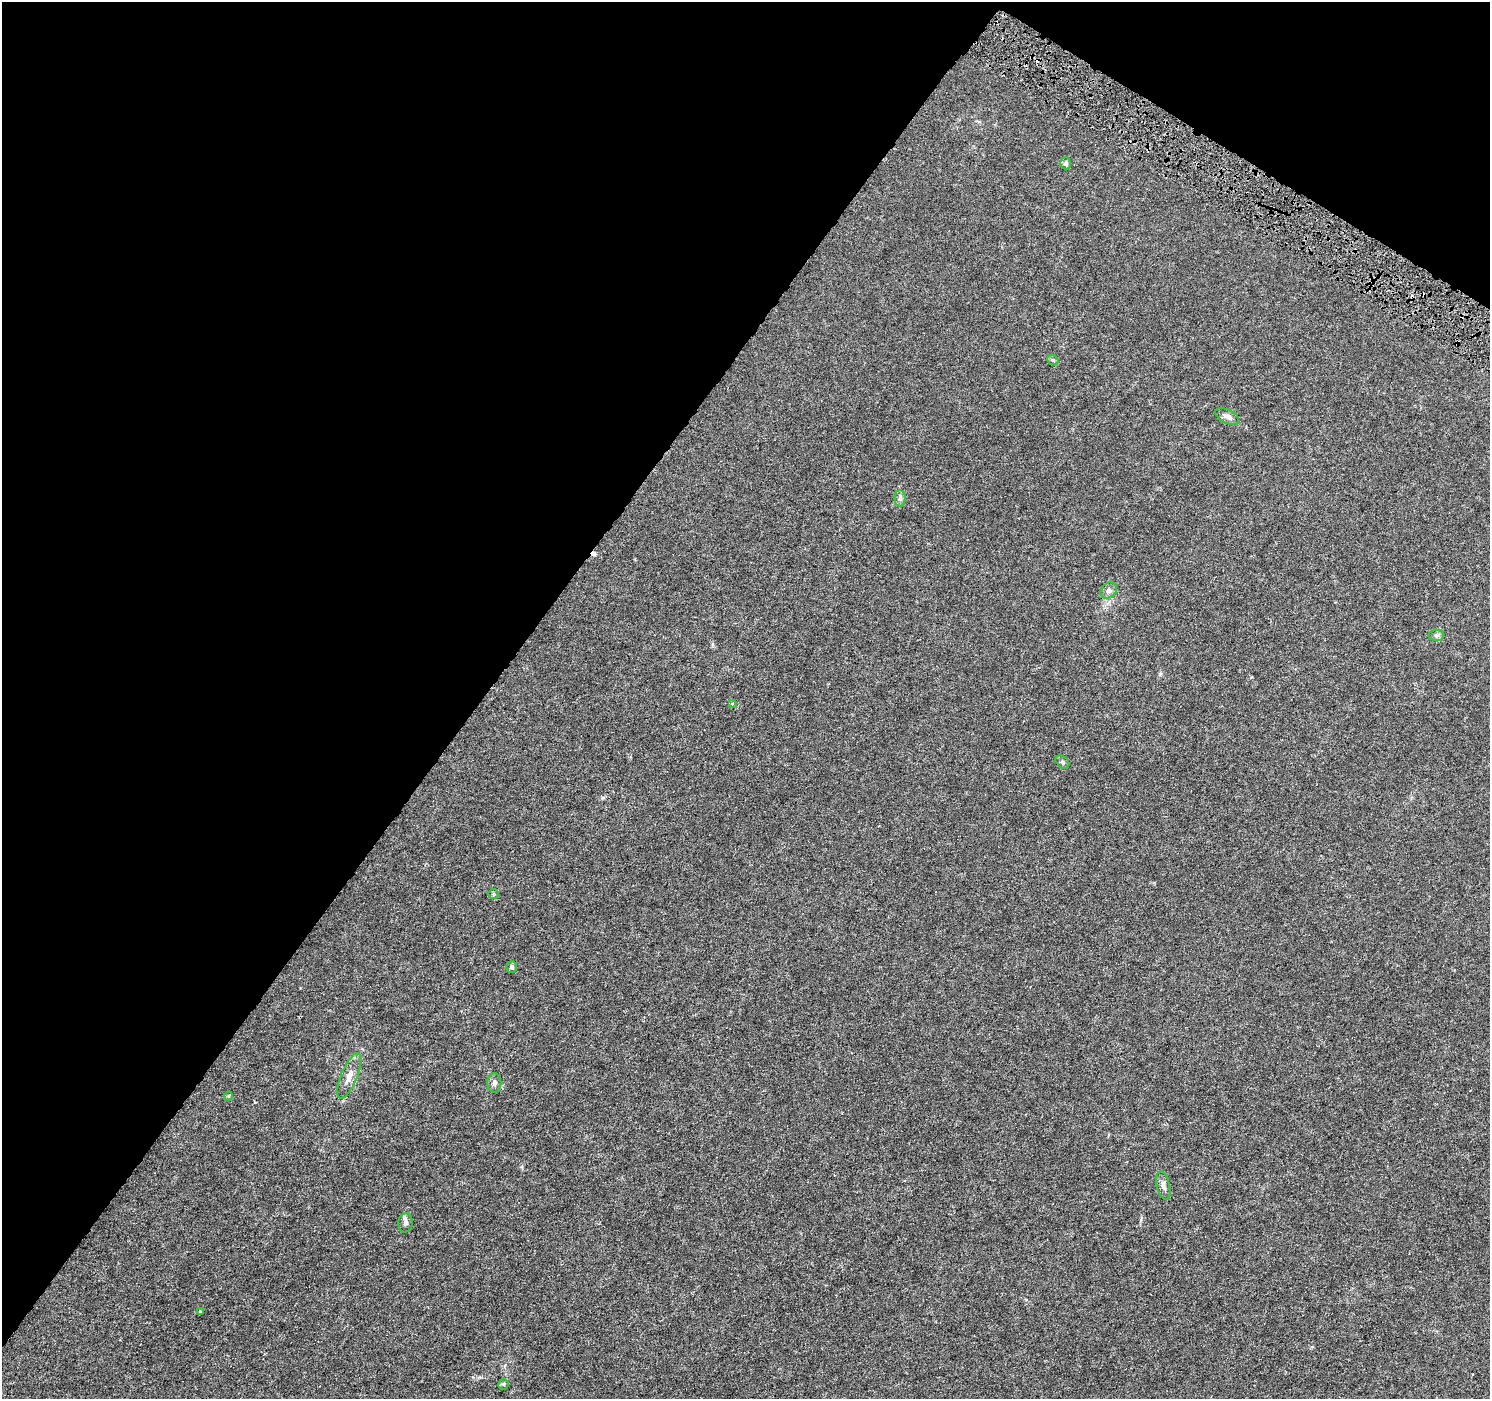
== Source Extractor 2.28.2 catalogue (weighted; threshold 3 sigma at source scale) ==
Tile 2 of 4 x 4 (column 2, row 1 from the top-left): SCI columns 1489-2976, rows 4377-5773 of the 5958 x 6028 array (HDU 1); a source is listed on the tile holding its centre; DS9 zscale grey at full resolution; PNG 1492 x 1401 px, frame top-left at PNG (2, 2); each listed source drawn as its Kron ellipse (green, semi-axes under 4 px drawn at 4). Shown black and unused: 36% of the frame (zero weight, under 4 of 8 exposures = <1% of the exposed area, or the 3 px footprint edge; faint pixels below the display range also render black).
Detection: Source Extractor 2.28.2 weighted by HDU 2 'WHT'; one run over the whole footprint, this tile lists its part. Background 0.00236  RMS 8.3e-04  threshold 0.0034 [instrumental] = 3 sigma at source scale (4.09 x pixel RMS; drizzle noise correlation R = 1.36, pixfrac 0.8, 0.0396/0.0396 arcsec/px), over >= 5 px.
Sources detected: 20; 3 cosmic-ray / hot-pixel residue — neither listed nor drawn; the other 17 listed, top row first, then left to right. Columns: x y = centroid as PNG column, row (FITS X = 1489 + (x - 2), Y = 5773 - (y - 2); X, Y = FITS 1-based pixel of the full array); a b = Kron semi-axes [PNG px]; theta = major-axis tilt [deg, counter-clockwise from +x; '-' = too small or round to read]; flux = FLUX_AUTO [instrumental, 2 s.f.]
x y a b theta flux
1066 163 6 5 - 0.19
1053 360 6 4 -43 0.11
1227 416 13 7 -26 0.33
900 498 8 5 -89 0.21
1109 590 9 7 43 0.27
1436 635 8 5 6 0.19
732 704 4 3 - 0.11
1062 762 8 5 -42 0.15
493 894 5 5 - 0.11
512 967 6 5 - 0.18
349 1076 24 8 68 0.76
494 1083 9 7 90 0.25
228 1096 5 3 - 0.066
1163 1186 14 6 -78 0.37
405 1223 10 7 86 0.27
200 1311 3 3 - 0.12
503 1384 5 5 - 0.11